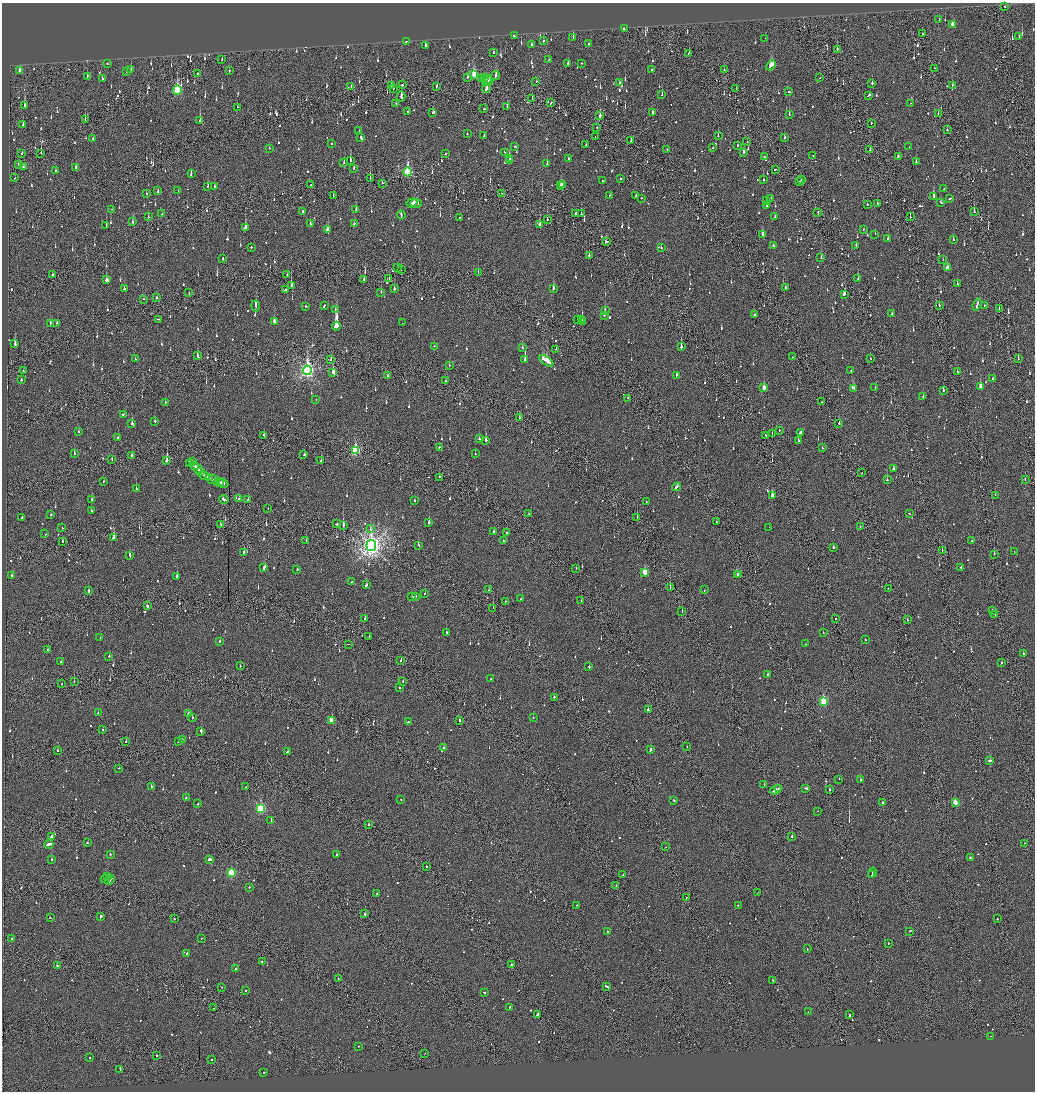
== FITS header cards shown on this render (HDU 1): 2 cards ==
NAXIS1  =                 2065
NAXIS2  =                 2179

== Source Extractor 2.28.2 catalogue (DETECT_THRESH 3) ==
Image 2065 x 2179 px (HDU 1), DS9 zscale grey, zoomed out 1/2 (1 PNG px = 2 x 2 image px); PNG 1037 x 1094 px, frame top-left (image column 1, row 2178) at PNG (2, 3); each listed source drawn as its Kron ellipse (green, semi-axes under 4 px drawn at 4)
Background -0.109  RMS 0.073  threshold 0.219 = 3 sigma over >= 5 px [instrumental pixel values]
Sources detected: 1400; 100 cannot appear on this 1/2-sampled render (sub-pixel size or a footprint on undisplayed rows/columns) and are neither listed nor drawn; of the other 1300, the 500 brightest by FLUX_AUTO listed and drawn (800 fainter detections omitted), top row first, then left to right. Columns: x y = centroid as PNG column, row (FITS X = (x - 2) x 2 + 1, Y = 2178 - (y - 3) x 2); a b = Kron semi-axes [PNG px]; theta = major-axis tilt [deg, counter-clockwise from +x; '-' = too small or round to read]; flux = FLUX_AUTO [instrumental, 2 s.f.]
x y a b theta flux
1005 6 2 2 - 60
939 19 2 2 - 72
952 24 3 2 - 71
624 29 2 2 - 56
922 34 2 2 - 62
514 36 2 2 - 140
1019 37 2 2 - 55
573 38 2 1 - 140
765 38 2 1 - 55
543 41 2 2 - 87
406 42 2 2 - 54
588 44 2 2 - 49
531 45 2 2 - 58
425 46 3 2 - 68
837 49 2 2 - 340
493 52 2 2 - 62
689 53 3 2 - 51
222 60 2 1 - 48
549 60 2 2 - 110
581 63 2 2 - 53
107 64 2 2 - 68
568 64 3 2 - 140
771 65 5 2 - 280
935 68 2 2 - 74
131 69 2 2 - 78
20 70 4 2 - 140
652 70 2 2 - 150
724 70 2 2 - 52
229 71 2 2 - 58
127 72 2 2 - 110
197 74 2 1 - 51
474 75 4 2 - 350
87 76 4 1 - 210
496 76 4 2 - 110
467 77 2 2 - 50
484 78 3 2 - 70
820 78 2 2 - 69
102 79 3 2 - 100
481 79 2 2 - 63
487 80 5 2 - 71
489 81 4 2 - 160
536 81 2 2 - 51
619 82 3 2 - 61
872 83 3 2 - 90
391 85 3 2 - 94
402 85 2 2 - 90
952 85 3 2 - 58
437 86 3 1 - 99
351 87 2 2 - 78
393 88 2 1 - 280
736 88 2 2 - 56
486 89 4 2 - 170
177 90 5 3 - 770
789 92 2 2 - 100
662 95 2 2 - 70
869 95 3 2 - 340
401 96 5 2 - 150
532 99 3 1 - 77
396 103 2 2 - 94
551 103 3 1 - 99
910 103 2 1 - 77
24 106 3 2 - 370
237 107 2 2 - 79
507 107 2 2 - 90
484 109 2 2 - 120
407 112 2 2 - 52
433 112 3 2 - 150
652 112 3 2 - 54
938 113 2 1 - 110
789 114 3 2 - 76
600 116 3 2 - 140
85 120 2 1 - 84
200 121 4 2 - 330
871 123 2 1 - 62
23 125 3 2 - 62
597 127 2 1 - 49
359 130 2 1 - 55
947 130 2 2 - 70
467 134 2 2 - 47
484 136 2 2 - 93
718 136 3 2 - 64
595 137 2 1 - 51
784 137 2 2 - 66
361 138 3 2 - 190
93 139 3 2 - 96
631 141 2 2 - 75
747 141 2 2 - 47
332 144 2 2 - 55
586 145 2 2 - 53
737 145 2 2 - 86
515 147 2 2 - 61
909 147 2 1 - 54
269 148 2 2 - 66
713 148 2 2 - 52
870 149 2 2 - 55
667 150 2 2 - 78
505 152 2 2 - 110
744 152 3 2 - 140
22 153 2 1 - 96
41 153 2 1 - 260
445 154 2 2 - 97
813 156 2 2 - 74
898 156 2 2 - 73
764 157 2 2 - 58
509 158 3 2 - 210
568 158 2 2 - 85
510 160 2 2 - 52
350 161 3 2 - 180
916 162 2 2 - 270
344 163 2 2 - 97
18 164 2 2 - 50
547 164 3 2 - 130
24 167 2 1 - 58
76 168 4 2 - 100
353 168 3 2 - 47
775 169 2 2 - 50
55 171 2 2 - 50
408 172 4 3 - 1100
191 173 3 2 - 150
15 178 2 2 - 52
370 179 2 1 - 97
621 179 2 2 - 54
801 179 3 2 - 210
763 180 2 2 - 97
602 181 2 2 - 57
799 182 2 1 - 310
382 183 2 1 - 85
562 184 3 2 - 100
311 185 3 2 - 150
561 185 3 2 - 120
208 186 3 2 - 97
214 186 2 2 - 60
944 188 2 1 - 64
178 190 2 2 - 59
158 191 4 2 - 110
501 193 2 2 - 47
146 194 3 2 - 48
610 195 2 2 - 75
333 196 2 2 - 63
635 196 3 2 - 73
933 196 3 2 - 230
641 198 2 2 - 150
771 198 2 1 - 190
950 199 3 2 - 190
766 200 2 2 - 120
412 203 6 3 20 170
416 203 6 2 2 240
877 203 2 2 - 65
941 203 3 2 - 49
867 204 2 2 - 190
767 205 2 2 - 99
112 209 2 2 - 55
356 210 4 2 - 120
303 211 2 2 - 84
974 212 2 2 - 250
576 213 3 2 - 160
818 213 3 1 - 150
162 214 2 1 - 49
581 214 2 2 - 68
401 215 4 2 - 140
148 217 2 2 - 91
775 217 2 2 - 66
910 217 2 1 - 120
459 218 2 1 - 82
547 220 2 2 - 100
133 222 2 2 - 94
354 223 2 2 - 52
310 224 3 2 - 99
539 225 3 2 - 310
106 226 3 2 - 120
245 228 4 2 - 220
327 230 3 2 - 210
863 230 2 2 - 57
762 234 2 2 - 390
875 234 2 2 - 65
888 238 2 2 - 280
953 239 2 2 - 57
606 242 4 2 - 270
773 246 3 2 - 72
856 246 3 2 - 80
251 247 2 2 - 96
661 248 2 2 - 120
589 255 2 2 - 88
223 258 2 2 - 63
821 258 2 2 - 92
943 260 2 2 - 46
397 267 2 2 - 49
947 268 3 2 - 170
401 270 2 1 - 60
478 272 2 1 - 50
52 275 2 1 - 74
287 275 2 1 - 50
389 278 2 1 - 86
364 279 2 2 - 62
858 279 4 2 - 160
106 280 3 2 - 280
957 284 3 2 - 60
291 286 2 2 - 920
553 288 2 2 - 440
786 288 3 2 - 110
124 289 2 2 - 200
285 289 3 2 - 73
394 289 2 2 - 95
381 292 2 2 - 73
189 293 2 2 - 54
844 294 3 2 - 120
157 298 2 2 - 89
144 299 2 1 - 77
977 304 6 2 69 170
256 306 5 2 - 300
305 306 2 2 - 50
324 306 4 2 - 84
939 306 2 1 - 100
984 306 2 2 - 66
999 308 2 1 - 61
335 309 2 2 - 48
605 311 3 2 - 53
892 314 3 2 - 61
604 315 2 2 - 340
754 315 2 2 - 120
159 319 4 1 - 93
582 319 4 2 - 200
577 320 2 2 - 70
274 321 3 3 - 160
582 322 2 2 - 310
50 323 3 2 - 49
57 323 2 2 - 74
402 323 2 1 - 84
336 326 4 3 - 4000
15 344 3 2 - 300
434 346 2 2 - 60
681 347 3 2 - 330
522 348 2 2 - 75
556 349 2 1 - 52
198 356 4 2 - 100
792 357 2 1 - 47
135 359 2 2 - 47
331 359 2 1 - 70
870 359 2 2 - 150
1018 359 2 1 - 110
525 360 3 2 - 780
546 361 8 3 -36 670
449 365 2 2 - 48
307 370 5 4 - 3900
851 370 2 2 - 85
23 371 2 2 - 48
333 372 4 2 - 320
957 372 2 2 - 82
676 375 3 2 - 68
387 376 3 1 - 54
993 378 2 2 - 51
21 379 3 2 - 150
446 381 2 1 - 49
764 387 3 2 - 170
875 387 2 1 - 90
980 387 3 2 - 280
853 388 4 2 - 220
943 390 2 2 - 54
923 396 2 2 - 110
628 398 2 1 - 75
316 399 2 2 - 120
165 402 2 2 - 59
822 402 2 2 - 78
123 414 3 2 - 140
519 418 2 1 - 280
155 421 2 2 - 88
839 423 2 2 - 57
132 424 3 2 - 150
779 430 2 1 - 47
78 431 2 2 - 59
800 432 2 2 - 380
772 433 2 1 - 50
264 435 3 1 - 80
765 435 2 1 - 52
118 437 2 2 - 59
479 439 2 2 - 70
486 440 2 2 - 440
798 440 2 2 - 62
439 447 2 2 - 88
822 448 2 2 - 160
355 450 4 3 - 1300
74 454 2 2 - 130
475 454 2 1 - 62
304 455 2 2 - 75
132 456 2 2 - 190
112 459 2 1 - 110
167 460 2 2 - 1300
192 461 2 2 - 99
321 461 2 2 - 70
189 464 2 2 - 120
194 465 3 2 - 150
893 468 2 2 - 100
197 469 6 2 -46 240
200 472 3 2 - 170
862 473 2 2 - 50
204 476 6 2 -27 500
439 477 2 2 - 70
209 478 3 2 - 120
212 479 7 1 -24 250
887 480 2 2 - 180
1025 480 2 2 - 65
103 481 2 2 - 52
219 482 5 2 - 210
222 483 6 2 -28 260
677 487 4 2 - 160
136 489 2 2 - 100
772 495 3 2 - 250
995 495 2 2 - 52
224 499 5 2 - 210
239 499 2 2 - 120
92 500 2 2 - 57
248 500 2 2 - 110
414 501 2 2 - 58
646 502 2 1 - 61
268 508 2 1 - 150
91 511 2 2 - 260
529 513 2 2 - 90
909 514 2 2 - 77
51 515 2 2 - 75
22 517 3 2 - 70
637 517 3 2 - 220
429 522 2 2 - 150
716 522 2 1 - 72
220 524 2 2 - 48
336 524 3 2 - 77
343 525 2 2 - 530
860 526 2 2 - 190
62 527 2 2 - 65
769 527 2 1 - 56
370 529 2 2 - 120
493 531 2 2 - 49
506 532 2 1 - 73
45 534 2 2 - 57
113 538 3 2 - 470
306 540 2 2 - 56
62 541 2 1 - 59
504 541 3 2 - 490
971 541 2 1 - 50
418 545 3 2 - 150
371 546 5 5 - 9300
833 547 2 2 - 240
942 550 2 1 - 120
244 552 2 2 - 170
1014 552 2 2 - 68
994 554 2 1 - 52
130 555 3 2 - 580
961 567 2 2 - 58
264 568 4 2 - 220
576 568 2 2 - 120
297 570 2 2 - 92
645 572 3 3 - 330
739 574 2 2 - 59
11 575 2 2 - 66
737 575 2 1 - 71
177 576 2 2 - 150
351 582 2 2 - 62
366 585 3 2 - 86
670 588 2 1 - 68
888 588 2 1 - 92
489 590 2 2 - 56
705 590 2 2 - 110
88 591 4 2 - 130
425 594 2 2 - 330
412 596 2 2 - 52
415 596 2 2 - 50
521 599 3 2 - 94
581 600 2 1 - 52
505 601 2 2 - 58
147 606 2 2 - 210
493 608 2 1 - 97
992 610 2 1 - 56
682 611 2 1 - 52
995 615 2 2 - 49
365 618 2 2 - 230
836 619 2 1 - 260
907 620 2 2 - 48
446 632 2 2 - 370
823 633 2 2 - 58
369 636 2 1 - 65
100 638 2 2 - 120
865 640 2 2 - 62
219 641 2 2 - 97
348 644 2 1 - 110
805 644 2 1 - 59
48 650 2 2 - 55
1023 654 2 2 - 240
109 656 2 2 - 87
401 661 2 2 - 57
61 662 2 2 - 210
1001 663 2 1 - 78
240 666 2 2 - 47
589 667 2 2 - 74
768 675 2 2 - 120
491 678 2 2 - 110
403 681 2 2 - 81
74 682 2 1 - 130
61 684 2 2 - 110
400 688 2 2 - 48
554 697 2 2 - 92
824 701 3 3 - 900
648 710 2 2 - 320
98 713 2 1 - 140
188 713 3 2 - 140
192 718 2 2 - 88
533 718 2 2 - 55
331 720 3 2 - 310
459 720 2 2 - 220
408 722 2 2 - 90
103 729 2 2 - 54
201 731 4 2 - 220
182 739 2 2 - 91
178 741 2 2 - 120
126 742 2 2 - 49
687 747 2 1 - 52
443 748 2 2 - 88
650 749 3 2 - 130
57 750 2 2 - 74
288 751 3 2 - 93
990 761 3 2 - 210
118 768 2 2 - 52
839 779 2 2 - 65
860 779 2 2 - 68
764 784 2 1 - 160
151 786 2 2 - 88
246 787 2 1 - 68
806 788 4 2 - 130
778 789 4 2 - 170
776 790 6 2 28 310
829 790 3 2 - 70
186 798 2 1 - 120
401 799 2 2 - 240
674 800 3 2 - 91
955 802 3 2 - 190
883 803 2 1 - 85
198 804 2 2 - 110
261 808 3 3 - 1200
818 811 2 2 - 51
271 820 3 2 - 110
369 824 2 2 - 180
51 836 3 2 - 360
792 836 2 1 - 300
87 843 2 2 - 57
1024 843 2 1 - 49
49 844 4 2 - 240
666 847 2 1 - 56
110 854 2 2 - 190
336 855 2 2 - 290
970 857 2 2 - 58
51 859 2 2 - 220
209 859 3 2 - 280
426 867 2 2 - 62
231 873 3 3 - 850
872 873 5 2 - 180
623 875 2 1 - 130
872 875 3 2 - 110
108 876 2 2 - 300
105 879 4 2 - 230
110 880 5 2 - 220
616 886 2 1 - 51
249 887 2 1 - 100
757 893 2 1 - 100
377 894 2 2 - 83
686 897 2 1 - 150
577 905 2 2 - 52
738 905 2 2 - 57
365 914 2 2 - 250
101 916 3 2 - 190
50 918 2 1 - 50
174 919 2 2 - 53
997 919 2 1 - 68
607 931 2 2 - 170
910 931 2 1 - 210
201 938 2 2 - 52
12 939 2 2 - 65
888 943 2 2 - 62
807 949 2 2 - 57
187 954 3 2 - 200
262 962 2 2 - 48
511 965 2 1 - 960
57 966 4 2 - 730
235 969 2 1 - 210
338 979 2 1 - 54
773 980 2 2 - 93
607 986 4 2 - 220
221 987 2 2 - 50
246 991 2 2 - 52
484 993 3 2 - 120
509 1007 2 2 - 230
214 1008 4 2 - 240
808 1012 2 1 - 48
537 1015 3 2 - 260
850 1015 3 2 - 84
990 1036 2 1 - 49
358 1046 2 1 - 100
425 1053 2 2 - 54
157 1056 2 1 - 96
90 1058 2 2 - 99
212 1059 2 2 - 130
120 1069 3 2 - 130
264 1072 2 2 - 50
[800 fainter detections neither listed nor drawn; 100 sub-pixel or undisplayed-footprint detections neither listed nor drawn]